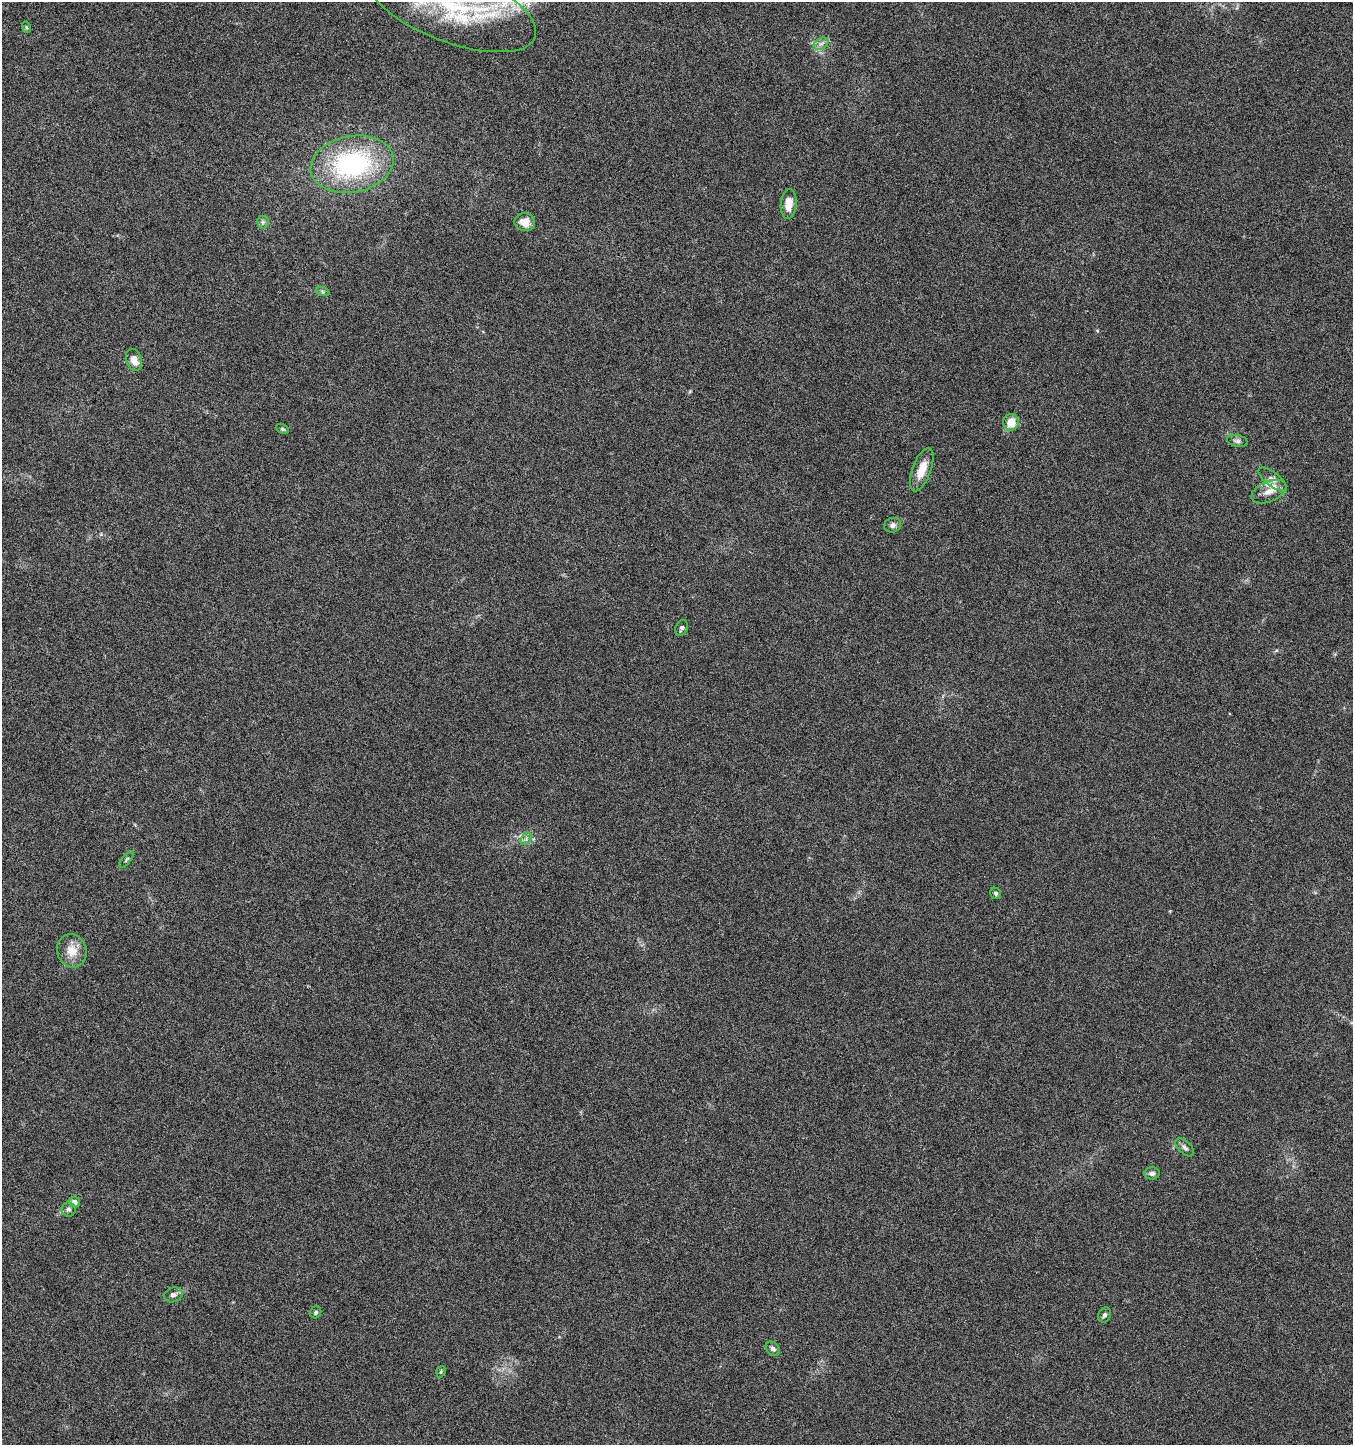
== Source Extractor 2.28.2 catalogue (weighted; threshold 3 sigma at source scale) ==
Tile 11 of 4 x 4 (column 3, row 3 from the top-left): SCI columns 2974-4324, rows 1446-2888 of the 5880 x 5785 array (HDU 1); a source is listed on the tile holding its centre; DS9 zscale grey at full resolution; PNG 1355 x 1447 px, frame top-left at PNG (2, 2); each listed source drawn as its Kron ellipse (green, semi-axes under 4 px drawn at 4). Nothing masked; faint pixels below the display range render black.
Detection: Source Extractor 2.28.2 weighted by HDU 2 'WHT'; one run over the whole footprint, this tile lists its part. Background 0.0191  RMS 0.0035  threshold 0.0144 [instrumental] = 3 sigma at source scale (4.09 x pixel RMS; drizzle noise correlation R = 1.36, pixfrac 0.8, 0.0396/0.0396 arcsec/px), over >= 5 px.
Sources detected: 32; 2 inside a brighter listed object's ellipse — not listed separately; the other 30 listed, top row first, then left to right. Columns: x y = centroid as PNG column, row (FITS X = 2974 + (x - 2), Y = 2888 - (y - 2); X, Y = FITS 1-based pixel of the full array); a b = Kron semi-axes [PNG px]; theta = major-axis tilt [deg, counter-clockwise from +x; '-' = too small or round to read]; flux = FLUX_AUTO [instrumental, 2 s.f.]
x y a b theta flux
451 6 90 36 -21 56
26 27 6 4 -71 0.43
821 44 8 5 30 1.2
352 164 42 28 11 49
789 204 15 8 85 4
263 222 6 6 - 0.76
525 222 10 9 - 3.8
323 292 7 4 -19 0.55
134 360 11 7 -70 3.1
1011 422 8 8 - 5.2
283 429 7 4 -26 0.53
1237 441 10 6 -12 0.91
922 470 23 9 70 5.5
1272 479 17 7 -37 1.9
1269 492 18 10 22 3.3
893 525 8 7 - 1.3
682 628 8 6 65 0.87
526 839 7 4 58 0.64
127 859 10 3 49 0.52
996 893 6 5 - 0.65
72 951 17 14 -74 4.9
1185 1147 11 6 -43 1.2
1152 1173 8 6 2 1.1
74 1202 6 5 - 1.7
69 1209 7 7 - 0.96
173 1295 9 7 17 1.3
316 1312 6 5 - 0.7
1105 1315 8 6 64 0.86
773 1349 8 6 -44 1.1
441 1372 6 4 71 0.41
Isophote crosses this tile's border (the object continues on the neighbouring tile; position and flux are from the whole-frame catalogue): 1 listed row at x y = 451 6